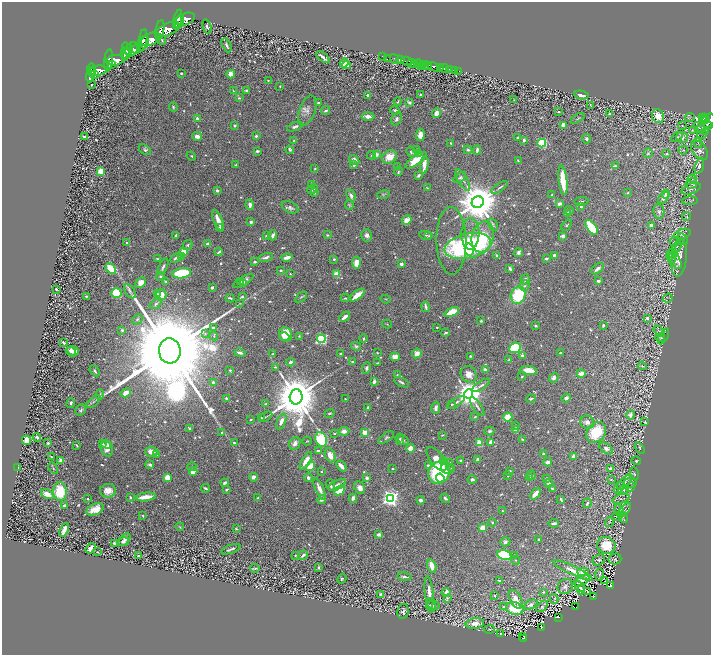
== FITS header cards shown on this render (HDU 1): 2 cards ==
NAXIS1  =                 1418
NAXIS2  =                 1305

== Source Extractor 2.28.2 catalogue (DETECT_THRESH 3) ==
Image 1418 x 1305 px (HDU 1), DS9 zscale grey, zoomed out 1/2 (1 PNG px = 2 x 2 image px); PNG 713 x 657 px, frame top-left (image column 2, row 1305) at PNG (2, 2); each listed source drawn as its Kron ellipse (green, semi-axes under 4 px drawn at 4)
Background 0.912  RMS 0.018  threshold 0.0541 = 3 sigma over >= 5 px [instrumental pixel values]
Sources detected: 951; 60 cannot appear on this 1/2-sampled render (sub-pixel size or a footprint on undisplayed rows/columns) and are neither listed nor drawn; of the other 891, the 500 brightest by FLUX_AUTO listed and drawn (391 fainter detections omitted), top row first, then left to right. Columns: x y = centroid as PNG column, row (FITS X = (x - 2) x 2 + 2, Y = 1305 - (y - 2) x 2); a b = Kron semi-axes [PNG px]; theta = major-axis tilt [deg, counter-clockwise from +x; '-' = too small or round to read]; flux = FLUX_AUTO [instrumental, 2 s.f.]
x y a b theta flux
178 19 10 3 76 3000
185 19 10 5 20 6400
179 22 7 1 74 1300
207 26 7 4 -75 9.4
167 29 13 6 26 6000
160 30 10 2 80 2600
151 39 10 6 25 4600
143 40 11 3 80 2100
162 40 4 2 - 3.1
144 42 6 2 81 940
227 45 7 3 -66 7.9
126 48 6 3 -78 960
132 49 8 6 63 3300
136 49 4 2 - 1200
127 52 9 2 65 1300
125 53 6 2 73 530
382 56 2 1 - 17
323 57 8 3 -40 15
387 59 3 1 - 74
394 59 5 2 - 91
108 60 11 4 84 4500
115 60 9 5 8 5200
400 60 4 3 - 1500
407 61 6 2 -9 1200
344 63 4 4 - 32
412 63 4 2 - 390
419 63 4 3 - 640
112 64 3 2 - 600
415 64 4 2 - 460
424 64 2 2 - 370
346 65 5 3 - 18
427 66 4 3 - 950
421 67 3 2 - 150
434 67 6 3 -22 2500
440 67 3 1 - 200
444 68 5 2 - 1100
91 70 6 3 -86 2200
98 70 9 5 8 4500
450 70 4 2 - 150
454 70 2 1 - 140
459 71 2 1 - 23
181 73 2 2 - 4.7
91 74 8 4 79 2300
231 74 4 4 - 32
95 75 3 2 - 550
268 80 2 2 - 3.5
92 85 2 2 - 3.6
280 86 3 2 - 3.4
246 90 3 3 - 4.2
233 91 3 3 - 3.4
421 94 2 2 - 4.2
367 95 2 2 - 6
581 95 7 3 -9 19
239 98 4 3 - 4.9
514 100 2 2 - 3.2
398 102 4 2 - 3.6
409 102 3 3 - 9.1
318 103 3 2 - 3.5
591 106 3 2 - 4
173 107 4 3 - 4.7
395 110 5 3 - 5.4
307 111 15 8 70 22
326 111 5 2 - 6.5
558 112 3 2 - 3.6
436 113 5 3 - 27
609 113 2 2 - 4.9
368 116 6 4 1 24
658 116 7 5 -66 53
690 117 5 3 - 4.1
702 117 2 2 - 110
197 118 3 2 - 11
578 118 7 3 34 3.8
705 118 3 2 - 180
397 119 7 4 60 8.4
705 120 2 1 - 63
708 121 8 6 45 970
235 125 4 2 - 5.6
563 125 4 2 - 37
682 126 4 4 - 3
708 126 3 2 - 99
295 127 8 3 20 9.9
699 128 6 4 -34 7.3
692 130 4 3 - 3.5
703 130 6 2 -28 3.4
702 134 5 2 - 3.9
420 135 6 4 84 22
197 136 5 3 - 22
256 136 3 3 - 7.2
84 137 3 2 - 4.8
677 137 6 4 33 6.3
682 137 6 5 - 15
517 138 3 2 - 4.5
587 139 5 3 - 6.9
294 140 3 2 - 3.3
524 140 3 3 - 14
451 143 2 2 - 3.7
542 143 4 4 - 190
698 143 5 2 - 4.7
145 150 7 4 -33 7.7
290 150 4 3 - 3.9
417 150 2 2 - 13
468 150 4 3 - 6
477 150 5 2 - 10
683 150 4 3 - 3.4
699 150 11 6 -52 14
257 151 4 3 - 6.2
411 152 5 3 - 5.9
419 153 4 3 - 3
648 153 5 3 - 4.5
376 154 4 3 - 22
667 154 3 3 - 3.2
371 155 4 3 - 3.2
191 156 5 3 - 3.8
389 157 8 6 31 52
354 160 5 4 - 16
416 160 12 5 35 65
518 161 4 3 - 3.4
236 165 3 2 - 3.4
354 165 4 3 - 6.4
424 165 9 3 83 38
615 166 4 2 - 5.1
699 166 8 4 76 9.5
398 167 2 2 - 3.9
315 169 3 3 - 3.1
101 171 4 4 - 61
398 171 5 4 - 5
418 175 4 3 - 8.3
460 178 7 4 35 7.2
692 179 4 3 - 4.7
463 180 12 5 -59 15
563 180 15 3 -83 130
691 184 6 5 - 8.9
312 185 4 3 - 13
499 187 9 2 35 5.9
427 188 4 2 - 3
313 189 6 3 25 7.9
691 189 10 5 20 12
217 190 3 3 - 8.7
314 192 3 3 - 5.7
628 193 3 2 - 4.2
383 194 7 3 11 5.1
666 194 4 3 - 6.1
351 195 6 4 -64 13
552 195 3 2 - 3
664 198 7 4 49 23
581 201 7 3 2 5.8
690 201 8 4 3 7.2
478 202 6 5 - 16000
560 204 3 3 - 15
250 205 5 3 - 16
349 205 5 4 - 4.5
581 206 3 3 - 9.3
290 207 9 5 -27 11
569 210 5 3 - 6.8
659 212 7 5 -80 11
568 213 3 3 - 10
687 216 4 4 - 4.8
407 220 5 4 - 36
218 221 11 3 -68 37
251 222 3 2 - 10
493 224 7 3 -56 4.4
567 225 7 3 50 4
651 225 3 3 - 21
220 227 3 2 - 4
591 227 8 4 -51 140
470 234 16 9 88 38
682 234 9 4 18 11
266 235 3 2 - 5.8
273 235 5 3 - 15
327 235 4 3 - 4
367 235 6 5 - 13
426 235 6 3 -11 5.1
176 236 4 2 - 9.4
429 236 3 3 - 3.1
563 236 4 3 - 19
483 237 16 11 76 180
683 239 6 5 - 6.1
451 241 34 15 -89 130
675 242 5 3 - 3.7
127 243 3 3 - 4.4
207 244 3 3 - 7.9
188 245 5 4 - 6.3
468 246 23 12 12 570
677 247 6 3 57 4.3
469 250 6 4 -77 82
184 252 4 3 - 64
219 252 4 2 - 6.3
518 252 4 4 - 9.9
672 253 5 3 - 5.9
554 255 3 3 - 11
181 256 3 3 - 3.2
497 256 4 3 - 6.1
266 257 7 3 15 14
287 257 5 3 - 27
176 258 6 3 31 12
671 258 6 3 -64 3.6
679 258 18 7 82 44
157 259 2 2 - 3.5
334 259 3 2 - 5.1
546 259 4 3 - 6.9
675 260 9 4 -59 11
255 262 3 2 - 9.4
357 263 6 4 -88 40
401 264 3 2 - 14
163 267 9 3 65 9.3
111 269 6 3 -44 170
510 269 4 2 - 12
597 269 7 3 37 12
281 270 3 2 - 6.1
181 273 9 5 7 200
290 274 3 3 - 3
337 274 3 3 - 42
161 277 4 4 - 5.5
525 280 5 4 - 14
243 281 11 4 30 15
598 281 3 3 - 7.9
166 282 4 3 - 4.2
241 282 4 3 - 4.3
141 283 6 4 47 29
243 283 3 3 - 6.1
525 286 5 5 - 9.1
212 288 3 2 - 6.8
56 289 2 2 - 6.2
130 291 8 4 -58 9.3
116 293 5 4 - 180
157 294 3 2 - 3.3
161 295 5 5 - 45
357 295 9 3 38 45
518 295 9 7 67 200
86 296 3 2 - 3.2
242 297 3 2 - 3.4
301 297 7 2 39 3.3
230 298 4 2 - 5.2
345 298 4 3 - 3.3
668 298 5 2 - 3.9
386 299 5 3 - 3
240 303 4 3 - 3.3
156 304 7 3 36 6.2
426 307 5 2 - 11
452 312 8 3 24 75
345 317 6 3 40 30
647 318 4 3 - 9.5
137 319 6 4 43 7.9
481 321 3 3 - 4.5
387 324 5 2 - 3
603 325 3 2 - 5.3
535 326 3 2 - 6.7
437 327 2 2 - 3.1
213 328 4 3 - 8.1
122 330 3 2 - 7.2
659 331 6 3 -41 5.9
205 333 3 3 - 3.6
446 333 4 2 - 6
286 334 7 6 - 57
214 336 4 3 - 3.7
299 336 4 3 - 3
664 336 9 2 61 3.9
284 337 5 3 - 14
660 338 5 3 - 3.6
321 339 4 4 - 410
363 339 4 3 - 3.9
63 342 3 2 - 4.2
356 346 5 4 - 7.1
515 348 6 5 - 240
73 351 6 4 -22 21
170 351 13 11 -84 170000
71 352 5 3 - 10
240 353 5 3 - 15
377 353 3 2 - 3.4
417 353 5 4 - 25
560 353 3 2 - 4.6
273 354 3 2 - 6.5
340 354 4 2 - 4.4
522 355 3 3 - 12
470 356 4 3 - 3.5
395 357 5 4 - 22
509 360 4 3 - 4
290 362 4 2 - 9.4
353 362 3 2 - 5.6
378 363 3 2 - 6.3
642 366 4 3 - 4.8
275 367 4 2 - 3
366 368 6 3 81 10
230 370 3 2 - 5
485 370 3 3 - 20
529 370 8 4 -7 55
95 371 6 2 -49 5.7
581 373 4 3 - 21
469 374 9 7 -52 34
397 375 4 3 - 3.1
522 376 3 2 - 4.2
554 378 5 4 - 12
374 381 4 3 - 8.2
401 382 8 3 -27 7.6
213 383 3 3 - 16
481 385 10 3 34 9.3
126 393 5 3 - 33
100 394 5 4 - 6.4
469 394 4 4 - 5900
296 397 7 6 - 25000
226 398 3 3 - 6
566 398 5 4 - 11
345 399 2 2 - 3.1
531 399 4 3 - 6.7
94 402 8 2 39 6.8
71 403 5 3 - 6.1
456 403 10 3 34 9.3
266 404 3 3 - 5.1
451 404 2 2 - 7.6
477 406 11 3 -56 9
368 407 2 2 - 8.1
436 408 6 3 80 12
81 410 6 5 - 7.7
330 413 5 3 - 4.1
630 415 5 3 - 10
261 417 4 3 - 3.3
266 417 7 2 31 4.6
475 417 3 2 - 3.6
508 417 4 4 - 78
251 420 2 2 - 3.6
281 421 8 4 66 20
587 422 7 6 - 15
645 422 3 2 - 3.4
516 426 4 2 - 3.8
189 428 3 2 - 5.6
516 429 3 2 - 36
344 431 5 4 - 21
489 431 5 4 - 7.3
596 432 11 9 48 110
222 433 4 3 - 3.6
365 433 2 2 - 110
334 434 3 3 - 3.1
442 435 4 2 - 4.1
37 437 4 3 - 6.7
386 438 9 3 37 6.6
321 439 7 5 -69 210
400 439 5 4 - 6.5
522 439 3 2 - 4
27 440 5 4 - 46
403 440 6 3 -33 5.7
307 441 5 3 - 3
491 442 3 3 - 33
48 443 3 2 - 6.7
234 443 2 2 - 9.9
295 443 7 5 63 14
479 443 4 3 - 60
103 444 4 3 - 4
106 444 5 4 - 9.9
77 445 3 2 - 4.1
107 448 8 6 -73 28
411 448 4 3 - 42
606 448 7 4 -35 12
640 448 6 3 -54 3.5
318 451 3 2 - 8.9
151 452 6 5 - 29
543 454 3 3 - 8
157 455 4 3 - 4.1
330 455 7 5 -67 30
573 456 3 3 - 17
51 457 3 2 - 3.5
437 459 14 6 -53 58
477 459 3 3 - 8.8
460 460 2 2 - 3.9
61 461 3 3 - 26
306 461 10 4 59 30
443 461 4 3 - 3.5
636 461 5 4 - 4.1
450 462 3 3 - 3.6
548 462 4 3 - 21
150 465 4 3 - 9
428 465 3 2 - 5.9
310 466 5 3 - 93
341 466 6 3 -48 25
192 467 5 3 - 4.6
18 468 2 1 - 3.9
53 468 6 2 -62 3.1
447 468 6 5 - 21
451 468 3 3 - 3.4
392 469 2 2 - 3
610 469 4 3 - 11
510 471 4 3 - 4.4
193 472 4 4 - 36
321 472 2 2 - 5.9
439 473 11 10 - 310
634 474 6 4 -78 5.1
531 475 5 3 - 6
508 476 3 2 - 3.2
167 477 4 3 - 45
253 477 4 4 - 14
530 477 3 2 - 3.2
308 478 4 3 - 14
367 478 3 3 - 13
440 478 4 3 - 25
547 479 4 3 - 5.5
611 479 4 3 - 4.5
472 480 5 3 - 6.9
625 482 10 4 46 14
225 483 4 3 - 9.8
549 483 4 3 - 6
630 483 6 5 - 8.4
330 485 6 3 -74 7.8
337 485 10 4 27 18
619 487 6 4 61 7.8
631 487 4 3 - 4.3
206 488 4 2 - 5.7
360 488 7 5 -62 18
552 488 3 2 - 5.2
227 489 3 2 - 5.4
319 489 11 3 -67 22
340 490 6 4 42 60
624 490 5 4 - 13
108 491 8 7 - 37
60 492 9 7 -85 130
47 494 6 4 -26 39
535 494 7 3 51 28
130 497 3 2 - 6
146 497 10 3 7 55
257 498 3 2 - 3.2
353 498 4 3 - 17
390 498 4 4 - 1600
445 498 5 3 - 7.2
87 499 2 2 - 3.2
561 499 4 2 - 5.7
621 499 9 3 17 6.8
321 500 4 3 - 12
421 500 4 3 - 8.8
587 503 5 3 - 7.4
64 505 3 3 - 7.6
95 509 9 5 23 47
624 510 8 2 50 5.1
502 511 2 2 - 3.3
619 511 7 4 -75 7.7
143 516 4 2 - 3.2
617 516 5 3 - 5.2
623 517 6 3 -61 5.5
492 522 4 3 - 5.4
609 522 5 2 - 3.2
554 523 5 2 - 11
180 527 4 3 - 3.3
482 528 4 3 - 42
236 529 2 2 - 4.3
64 530 7 3 69 33
379 534 4 3 - 12
124 540 7 4 53 19
539 540 2 2 - 3.9
123 542 6 4 18 10
505 542 5 4 - 8.5
114 543 3 2 - 9.9
606 545 9 8 - 110
91 548 6 3 55 16
231 549 10 2 19 8
98 552 2 2 - 3.2
295 555 2 2 - 3.1
303 555 5 3 - 10
504 555 7 5 -12 290
514 555 3 2 - 5.9
138 556 3 2 - 5
615 559 6 5 - 5.4
515 560 4 3 - 4
599 560 7 5 33 9
432 566 7 3 -72 41
318 567 4 2 - 5.4
255 568 5 3 - 5.2
573 570 22 4 -25 43
583 572 5 4 - 40
599 574 6 3 88 5.3
405 577 7 3 -8 8.7
342 579 5 4 - 5.6
499 580 3 2 - 4.3
582 580 8 4 32 41
605 581 2 1 - 3.5
565 586 8 7 - 16
611 586 4 2 - 69
580 588 7 3 -65 4.9
581 589 3 2 - 3.3
587 591 2 1 - 3.5
429 592 16 4 -85 30
446 592 4 3 - 14
543 592 3 3 - 5.3
380 595 3 2 - 6.5
495 596 2 2 - 3.8
593 597 3 2 - 80
447 598 3 3 - 3.8
516 599 10 5 -61 27
554 599 5 3 - 4.1
431 605 7 5 -89 8
433 605 7 4 -3 8.3
531 605 7 4 27 12
504 606 4 2 - 3.9
542 606 7 4 43 7.3
576 607 3 2 - 43
515 608 9 6 -15 91
403 611 7 5 78 9.5
559 617 3 2 - 59
475 623 9 5 8 30
541 627 3 2 - 72
489 629 5 3 - 4
500 634 4 3 - 3.8
523 637 2 1 - 19
524 638 4 3 - 87
At the frame edge (FLAGS 8, measured only in part): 1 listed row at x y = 708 121
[391 fainter detections neither listed nor drawn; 60 sub-pixel or undisplayed-footprint detections neither listed nor drawn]